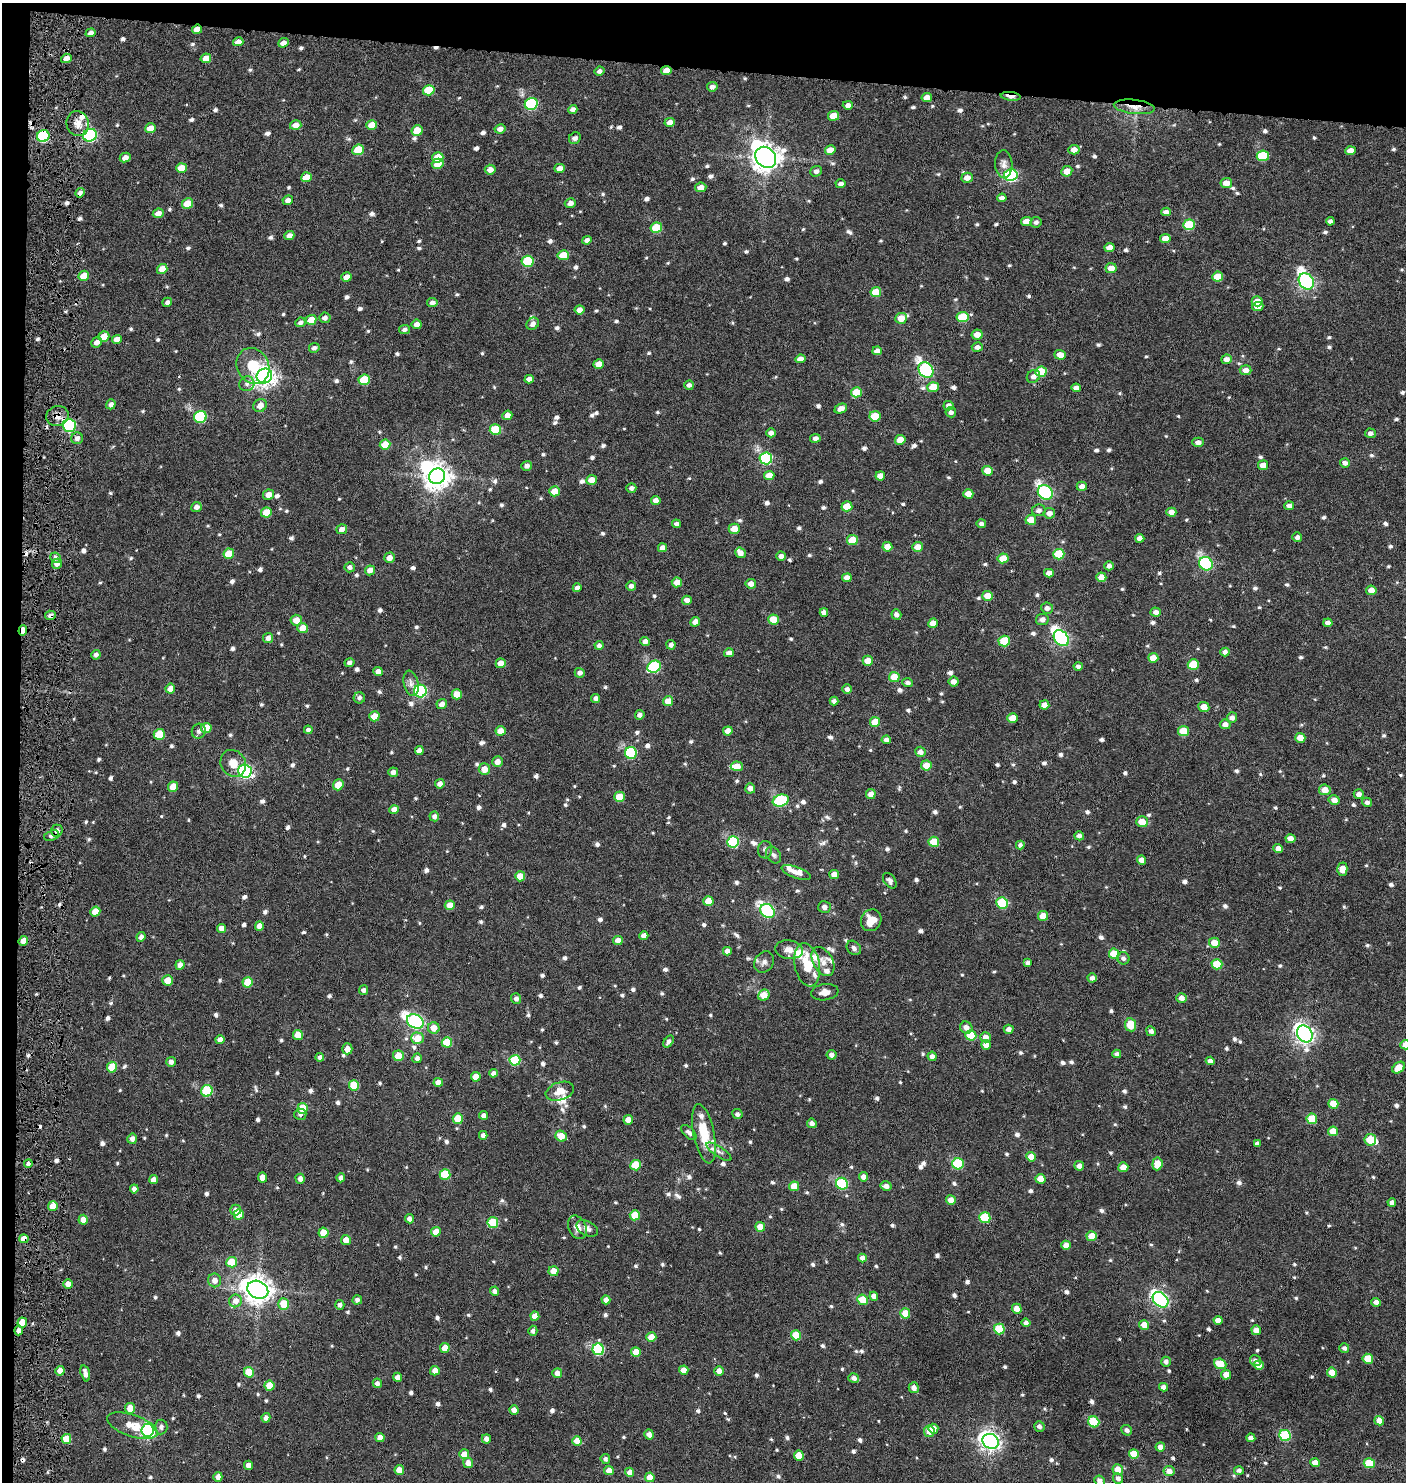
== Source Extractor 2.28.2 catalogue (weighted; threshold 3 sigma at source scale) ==
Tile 1 of 3 x 3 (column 1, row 1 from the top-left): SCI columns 200-1603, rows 2961-4440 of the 4514 x 4441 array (HDU 1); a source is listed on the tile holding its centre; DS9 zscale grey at full resolution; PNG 1408 x 1484 px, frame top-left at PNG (2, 3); each listed source drawn as its Kron ellipse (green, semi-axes under 4 px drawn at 4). Shown black and unused: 6% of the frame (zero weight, under 4 of 8 exposures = <1% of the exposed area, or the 3 px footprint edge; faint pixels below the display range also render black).
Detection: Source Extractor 2.28.2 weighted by HDU 2 'WHT'; one run over the whole footprint, this tile lists its part. Background 0.00279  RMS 0.0029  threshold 0.0118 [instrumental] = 3 sigma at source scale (4.09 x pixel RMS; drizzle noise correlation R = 1.36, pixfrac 0.8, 0.05/0.05 arcsec/px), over >= 5 px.
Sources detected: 986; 1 inside a brighter object's white glare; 8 cosmic-ray / hot-pixel residue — neither listed nor drawn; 20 inside a brighter listed object's ellipse — not listed separately; of the other 957, all 500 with FLUX_AUTO >= 0.863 (the completeness limit of this list) listed and drawn (457 fainter detections not listed), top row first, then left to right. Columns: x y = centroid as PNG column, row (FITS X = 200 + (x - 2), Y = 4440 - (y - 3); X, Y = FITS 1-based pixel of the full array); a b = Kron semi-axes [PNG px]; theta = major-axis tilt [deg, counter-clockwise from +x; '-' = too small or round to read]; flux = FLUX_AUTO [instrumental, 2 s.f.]
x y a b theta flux
197 29 5 4 - 2
91 33 5 4 - 1.2
238 42 5 4 - 1.6
283 43 5 4 - 1.3
66 58 5 4 - 1.5
206 58 5 4 - 2.2
599 71 5 4 - 0.94
666 71 5 4 - 2.5
712 87 5 4 - 1.2
429 90 6 5 - 7.5
1011 96 10 3 -6 3.2
927 97 5 4 - 2.2
531 104 6 6 - 27
848 105 5 4 - 1.4
1134 107 20 7 -6 2.8
573 109 5 4 - 1.1
833 116 5 5 - 4.2
670 122 5 4 - 1.9
78 124 13 11 -77 2.3
296 125 6 5 - 2.2
372 125 5 4 - 3.5
150 128 5 5 - 3
500 129 5 4 - 1.4
417 130 5 5 - 4.4
90 135 7 6 - 40
43 136 6 6 - 25
575 138 6 5 - 1.2
358 150 6 5 - 7.8
830 150 5 4 - 2.7
1074 150 5 5 - 1.8
1351 151 5 4 - 2.7
1263 156 6 5 - 12
438 157 5 5 - 5
766 157 11 9 -47 310
125 158 5 4 - 1.5
438 164 6 5 - 3.6
1004 164 14 8 -86 1.4
181 168 5 5 - 3.6
559 168 5 4 - 1.7
490 170 5 5 - 1.8
816 171 6 5 - 1
1067 171 6 5 - 2.3
1011 175 7 6 - 41
306 177 5 5 - 3.5
967 178 6 5 - 1.8
1226 183 6 5 - 2.7
841 184 5 4 - 1
701 187 5 5 - 2
80 193 5 3 - 0.93
1002 198 5 4 - 1.2
288 200 5 4 - 1.1
570 203 5 4 - 1.5
187 204 6 5 - 5.3
1166 212 5 4 - 1.2
158 213 5 4 - 2
1330 221 4 4 - 0.99
1026 222 5 4 - 2.5
1036 222 6 5 - 0.93
1189 225 6 5 - 10
656 228 6 5 - 8.9
289 236 5 4 - 1.5
1165 238 5 4 - 2.7
587 240 5 4 - 1.1
1110 247 5 4 - 2
563 255 6 5 - 4.4
528 261 6 5 - 13
1111 268 5 5 - 2.6
162 269 5 5 - 2.6
84 276 5 5 - 3.7
346 277 5 4 - 1.9
1218 277 5 5 - 5.4
1306 281 9 7 -57 73
876 292 5 5 - 4.9
1257 301 5 5 - 2.5
167 302 5 4 - 0.88
432 302 5 4 - 1.1
1258 306 5 4 - 2.2
580 310 5 4 - 2
962 317 6 5 - 8.5
325 318 5 5 - 1
901 318 6 5 - 2.8
311 320 5 5 - 3.8
300 322 5 4 - 0.97
417 324 5 4 - 1.6
533 324 7 5 41 1.3
405 329 5 4 - 0.88
977 334 5 5 - 2.2
104 336 6 5 - 3.5
117 339 5 4 - 2.1
97 342 6 4 42 1.4
977 347 5 5 - 1.2
314 348 5 4 - 0.92
877 351 5 4 - 1.8
1060 355 5 5 - 2.4
800 359 5 4 - 1.8
1226 359 5 4 - 1.5
599 364 5 4 - 3
253 366 18 15 -61 8.6
926 370 8 6 -49 49
1246 370 6 5 - 1.6
1041 372 6 5 - 8.2
264 376 8 7 - 170
1033 376 7 6 - 1.3
529 379 5 4 - 1.2
364 380 6 5 - 8.6
247 384 8 7 - 1
689 385 5 4 - 0.92
933 387 6 5 - 4.9
1076 388 4 4 - 1.4
856 392 5 5 - 5.7
111 404 5 4 - 1.1
260 405 7 6 - 2.1
949 406 5 5 - 1.3
841 409 6 4 24 1.7
951 412 5 5 - 0.88
507 415 5 4 - 1.9
57 416 11 10 - 1.7
875 416 5 5 - 6.5
200 417 6 6 - 21
69 425 6 6 - 34
495 430 6 5 - 9.4
771 433 5 4 - 1.1
1370 433 5 5 - 1
77 438 6 6 - 1.1
815 438 5 4 - 1.2
900 440 5 5 - 3.4
1198 442 6 4 0 1.2
385 444 5 5 - 4.3
766 458 6 6 - 29
1345 463 5 4 - 1
1263 465 5 5 - 2.3
527 466 5 5 - 1.2
988 471 5 5 - 3.4
769 475 5 4 - 2.7
437 476 8 7 - 280
880 476 5 4 - 2.2
591 480 5 5 - 2.8
1082 486 5 4 - 1.5
631 488 5 4 - 0.95
555 491 5 5 - 3.4
1045 493 8 6 -40 44
968 494 5 4 - 2.5
269 495 6 5 - 2.1
656 500 4 4 - 1.5
847 506 5 5 - 4.4
1289 506 5 4 - 1.2
196 507 5 5 - 1.2
1039 510 7 6 - 1.1
266 512 5 5 - 4.6
1171 512 5 4 - 1.5
1049 513 6 5 - 1.7
1031 520 5 5 - 3.9
676 524 4 4 - 0.9
981 524 4 4 - 0.9
342 529 5 5 - 1.5
734 529 5 5 - 3
1297 537 5 4 - 1.1
1140 538 4 4 - 1.7
852 540 5 5 - 6.4
887 547 5 4 - 2.5
917 547 5 5 - 2.6
662 548 4 4 - 1.5
740 553 6 5 - 1.5
229 554 5 5 - 5.4
1059 554 5 5 - 9.3
781 556 5 4 - 1.2
55 558 5 5 - 0.98
389 558 5 5 - 1.9
1003 558 5 5 - 4.6
57 564 5 5 - 1.4
1206 564 7 6 - 33
1109 566 4 4 - 1.1
350 567 5 5 - 0.93
370 570 5 5 - 1.9
1049 573 5 4 - 1.8
1101 577 5 4 - 2.8
847 578 5 4 - 1.9
677 582 5 5 - 2.7
751 584 5 5 - 1.6
631 586 5 4 - 1.1
577 588 4 4 - 1.3
1371 590 5 5 - 2
988 596 5 5 - 3.4
687 600 5 4 - 1.4
1047 608 6 5 - 1
824 612 4 4 - 1.2
1156 612 5 4 - 1.2
50 615 5 4 - 0.92
896 615 5 5 - 1.1
1042 619 6 5 - 1.3
296 620 5 5 - 2.8
773 620 5 5 - 4.6
695 622 5 4 - 1.6
933 623 5 4 - 2.6
1328 623 4 4 - 1.5
303 628 5 5 - 3
23 630 5 4 - 3.1
268 638 5 5 - 1.3
1061 638 9 6 -49 64
1004 641 6 5 - 8.3
645 642 5 4 - 1.4
599 645 4 4 - 0.95
671 645 4 4 - 0.98
1225 652 4 4 - 1
729 653 5 4 - 1.6
96 655 5 4 - 0.87
1153 658 5 5 - 3.6
868 661 5 5 - 3
349 663 5 4 - 0.97
501 663 5 5 - 2.5
1193 665 5 5 - 8.1
1078 666 4 4 - 0.91
654 667 7 6 - 21
378 672 5 4 - 1.5
580 673 5 4 - 1.1
894 677 5 5 - 4.7
954 682 5 5 - 1.4
411 683 13 7 -77 1.3
908 683 5 4 - 0.88
170 688 5 5 - 2.1
847 689 5 5 - 0.89
420 691 6 6 - 33
457 694 5 5 - 2.9
359 698 5 5 - 0.86
596 698 4 4 - 1.1
668 701 5 5 - 3.1
834 701 4 4 - 0.99
442 704 5 5 - 1.5
1044 705 5 4 - 2.2
1204 707 6 5 - 2.5
640 715 5 4 - 0.96
374 716 5 5 - 3.8
1012 718 5 5 - 3.1
1232 718 5 5 - 1.2
875 722 5 5 - 4.3
1225 724 5 5 - 1.5
206 728 5 5 - 3.8
308 730 4 4 - 0.9
199 731 7 7 - 1.2
500 731 5 5 - 2.6
728 731 5 4 - 2
1184 731 5 5 - 5.6
159 734 5 5 - 7.1
1300 738 5 5 - 3
886 740 4 4 - 1.2
419 750 4 4 - 1.5
920 752 5 5 - 1.4
631 753 6 6 - 23
497 762 5 5 - 1.9
233 763 14 12 -55 2.6
926 765 5 5 - 4
737 766 6 5 - 3.8
484 769 5 5 - 2.7
245 771 7 6 - 64
393 772 5 4 - 1.2
440 784 5 4 - 1.3
338 785 5 5 - 3.7
173 787 5 5 - 3.8
750 788 5 5 - 1.5
1325 790 5 5 - 3
871 794 5 5 - 1.8
1359 794 5 4 - 1.3
619 797 5 5 - 5.1
1334 800 5 4 - 1.7
781 801 8 6 18 19
1367 802 5 4 - 0.87
394 810 5 4 - 2.4
434 816 5 5 - 1
1142 822 6 5 - 4.2
57 831 6 5 - 1.1
52 836 8 5 18 1
1079 836 5 4 - 1
1290 839 5 4 - 2
733 842 6 5 - 18
934 842 5 5 - 5.7
1020 845 4 4 - 0.86
1278 849 5 4 - 1.6
765 850 8 7 - 0.94
774 855 9 6 -53 0.86
1142 860 4 4 - 1.6
1342 869 6 5 - 2.5
796 872 15 5 -20 2
834 874 5 4 - 1.8
520 876 5 5 - 3.8
890 881 9 5 -54 0.98
708 901 5 5 - 3.7
1002 903 6 5 - 13
450 905 5 5 - 2.7
824 907 6 6 - 1
767 911 8 6 -41 43
95 912 5 5 - 3.4
1043 916 5 5 - 3.2
871 920 11 10 - 3.9
259 926 5 4 - 1.8
221 928 4 4 - 1.9
644 936 4 4 - 1.5
141 937 5 4 - 1
618 940 5 4 - 1.9
23 941 5 4 - 2.2
1214 943 5 5 - 3.1
854 948 8 6 -44 0.93
789 950 14 9 -8 2.2
727 951 4 4 - 1.2
1114 954 5 5 - 6.4
1123 958 6 6 - 0.93
764 962 11 9 53 1.3
823 962 16 9 -60 2.2
1027 963 4 4 - 0.89
1217 964 5 5 - 6.9
180 965 5 4 - 1.7
807 965 22 12 -79 6.7
1092 978 4 4 - 1.1
167 980 5 5 - 3.7
248 982 5 5 - 5.9
363 990 5 4 - 0.97
825 992 14 8 7 1.8
764 995 6 5 - 4
516 998 5 5 - 1
1181 998 5 5 - 1.7
415 1021 9 6 -31 63
1131 1025 6 5 - 5.7
966 1027 6 5 - 1.6
434 1028 6 5 - 2.7
1009 1029 5 4 - 1.2
1151 1031 5 4 - 1
1305 1034 9 7 -56 130
298 1035 5 5 - 4.8
971 1035 5 5 - 7.1
985 1037 5 5 - 1.7
417 1038 6 6 - 4.3
220 1040 4 4 - 1.6
668 1041 7 4 55 0.89
447 1042 5 5 - 5.9
986 1045 5 4 - 2.4
1405 1045 5 4 - 2
347 1049 5 5 - 2
1117 1054 4 4 - 0.87
831 1055 5 5 - 1.1
398 1056 5 5 - 4
932 1056 4 4 - 0.95
320 1057 4 4 - 1
417 1058 4 4 - 0.95
515 1060 5 5 - 13
1210 1061 4 4 - 1.3
171 1062 5 5 - 1.2
112 1067 5 5 - 6.4
1399 1068 7 5 38 3.2
493 1073 4 4 - 1.1
476 1077 5 5 - 3
438 1082 5 4 - 2.3
354 1085 5 5 - 7.6
207 1091 6 5 - 14
560 1091 14 9 18 3.3
1333 1104 5 5 - 4.7
303 1108 5 5 - 6.8
300 1114 6 5 - 0.92
737 1114 5 5 - 0.89
484 1115 4 4 - 1.1
458 1119 5 5 - 6
1312 1119 5 5 - 6.8
628 1120 5 4 - 2.2
812 1123 5 4 - 1.1
1333 1131 5 4 - 3.9
689 1132 9 5 -45 1.1
704 1134 30 10 -78 7.5
483 1135 4 4 - 1.2
561 1136 6 5 - 3.7
132 1139 5 5 - 1.2
1370 1140 6 5 - 6.1
1257 1144 4 4 - 1.1
719 1152 14 5 -34 1.2
1031 1157 5 4 - 3.1
28 1164 4 4 - 1
958 1164 6 5 - 15
1157 1164 6 5 - 4.2
636 1165 5 5 - 6.9
1079 1166 5 4 - 1.3
1123 1167 5 5 - 2.9
445 1174 5 5 - 10
263 1177 5 4 - 2.4
863 1177 5 4 - 1.6
341 1178 4 4 - 1.1
300 1179 5 4 - 1.3
1040 1179 5 5 - 3.4
153 1180 5 4 - 1.9
842 1184 6 5 - 21
794 1186 5 5 - 4.2
886 1186 5 4 - 1.3
134 1189 4 4 - 1.2
951 1200 5 5 - 2
1392 1202 4 4 - 1.1
53 1206 5 4 - 3.5
236 1210 5 5 - 1.2
239 1214 5 5 - 4
635 1215 5 5 - 4.9
985 1218 5 5 - 10
409 1219 4 4 - 1.2
83 1220 5 4 - 2.5
493 1222 5 5 - 8.6
577 1227 12 8 -67 2
760 1227 5 4 - 3
587 1228 11 7 -28 1.1
436 1232 5 4 - 3.2
324 1233 5 5 - 4.9
1092 1236 5 5 - 4.2
24 1239 4 4 - 2.2
346 1240 5 5 - 2.4
1066 1245 5 4 - 2.7
862 1258 4 4 - 1.3
232 1262 5 5 - 6.1
554 1271 5 5 - 3.2
215 1280 7 6 - 1.7
68 1284 5 4 - 1.6
258 1290 11 8 -26 320
495 1291 5 4 - 1.2
874 1296 4 4 - 1.3
357 1300 5 4 - 0.9
606 1300 4 4 - 1.4
862 1300 5 5 - 5.9
1161 1300 9 6 -43 69
235 1301 6 6 - 2
1376 1302 5 4 - 1.5
284 1304 5 5 - 5.5
340 1305 5 4 - 0.94
1017 1309 5 4 - 2.2
905 1313 5 5 - 3.8
535 1316 4 4 - 2.6
1218 1320 4 4 - 1.7
22 1323 5 4 - 3.7
1026 1323 4 4 - 0.97
1144 1325 5 4 - 2.8
999 1329 5 5 - 10
19 1330 5 4 - 1.2
1256 1330 5 4 - 2.4
533 1331 5 4 - 1.1
796 1335 5 5 - 5
651 1337 5 5 - 4.3
445 1348 5 5 - 2.3
1344 1348 5 4 - 0.88
598 1349 6 5 - 21
636 1352 5 4 - 3.2
1368 1359 5 5 - 5.5
1255 1361 6 5 - 0.97
1166 1362 5 4 - 1
1220 1364 6 5 - 5.4
1259 1365 5 4 - 2.5
684 1370 5 4 - 2.9
60 1371 5 4 - 2.1
435 1371 5 4 - 1.9
719 1371 5 4 - 2
249 1372 5 5 - 5.4
85 1373 8 4 -75 1.6
557 1373 5 5 - 1.7
1332 1373 5 4 - 3.7
1226 1375 5 5 - 2.4
398 1377 4 4 - 1.7
854 1378 5 4 - 1.2
377 1383 5 4 - 0.99
269 1386 5 5 - 4.9
1163 1387 4 4 - 1.2
914 1388 5 5 - 1.4
130 1408 5 5 - 2.8
514 1410 5 4 - 2.2
266 1418 4 4 - 1.4
1379 1421 5 4 - 2.1
1094 1422 6 5 - 11
132 1426 26 10 -19 4.5
1039 1426 5 5 - 0.91
161 1427 7 6 - 1
933 1429 5 5 - 2.7
148 1430 6 6 - 66
1127 1430 6 5 - 0.93
929 1431 6 5 - 2.3
649 1434 5 4 - 1.6
1285 1435 6 5 - 17
380 1437 4 4 - 2.1
1251 1438 4 4 - 1.4
66 1439 5 5 - 4.2
486 1439 5 4 - 1.3
577 1441 5 4 - 3.1
991 1441 8 7 - 150
1160 1447 5 4 - 1.7
464 1454 5 5 - 2.7
1134 1454 5 5 - 6.4
799 1455 5 5 - 4.1
605 1459 5 4 - 0.9
468 1463 5 5 - 1.8
1315 1463 5 4 - 2.4
1369 1463 5 5 - 6.7
249 1465 5 4 - 2.2
399 1470 5 4 - 2.8
609 1470 5 4 - 2
1118 1470 5 5 - 3.4
1239 1470 5 4 - 0.89
1169 1471 5 5 - 1.6
630 1472 5 4 - 1.8
218 1477 5 4 - 1.7
650 1477 5 4 - 2.7
1118 1478 5 5 - 1.1
1100 1481 5 5 - 1.5
Overlapping masked pixels (flux is a lower limit): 12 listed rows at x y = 197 29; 666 71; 1011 96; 1134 107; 43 136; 80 193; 57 416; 69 425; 50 615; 23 630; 52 836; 24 1239
Isophote crosses this tile's border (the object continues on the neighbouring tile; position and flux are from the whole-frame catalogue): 2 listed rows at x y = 1405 1045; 1100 1481